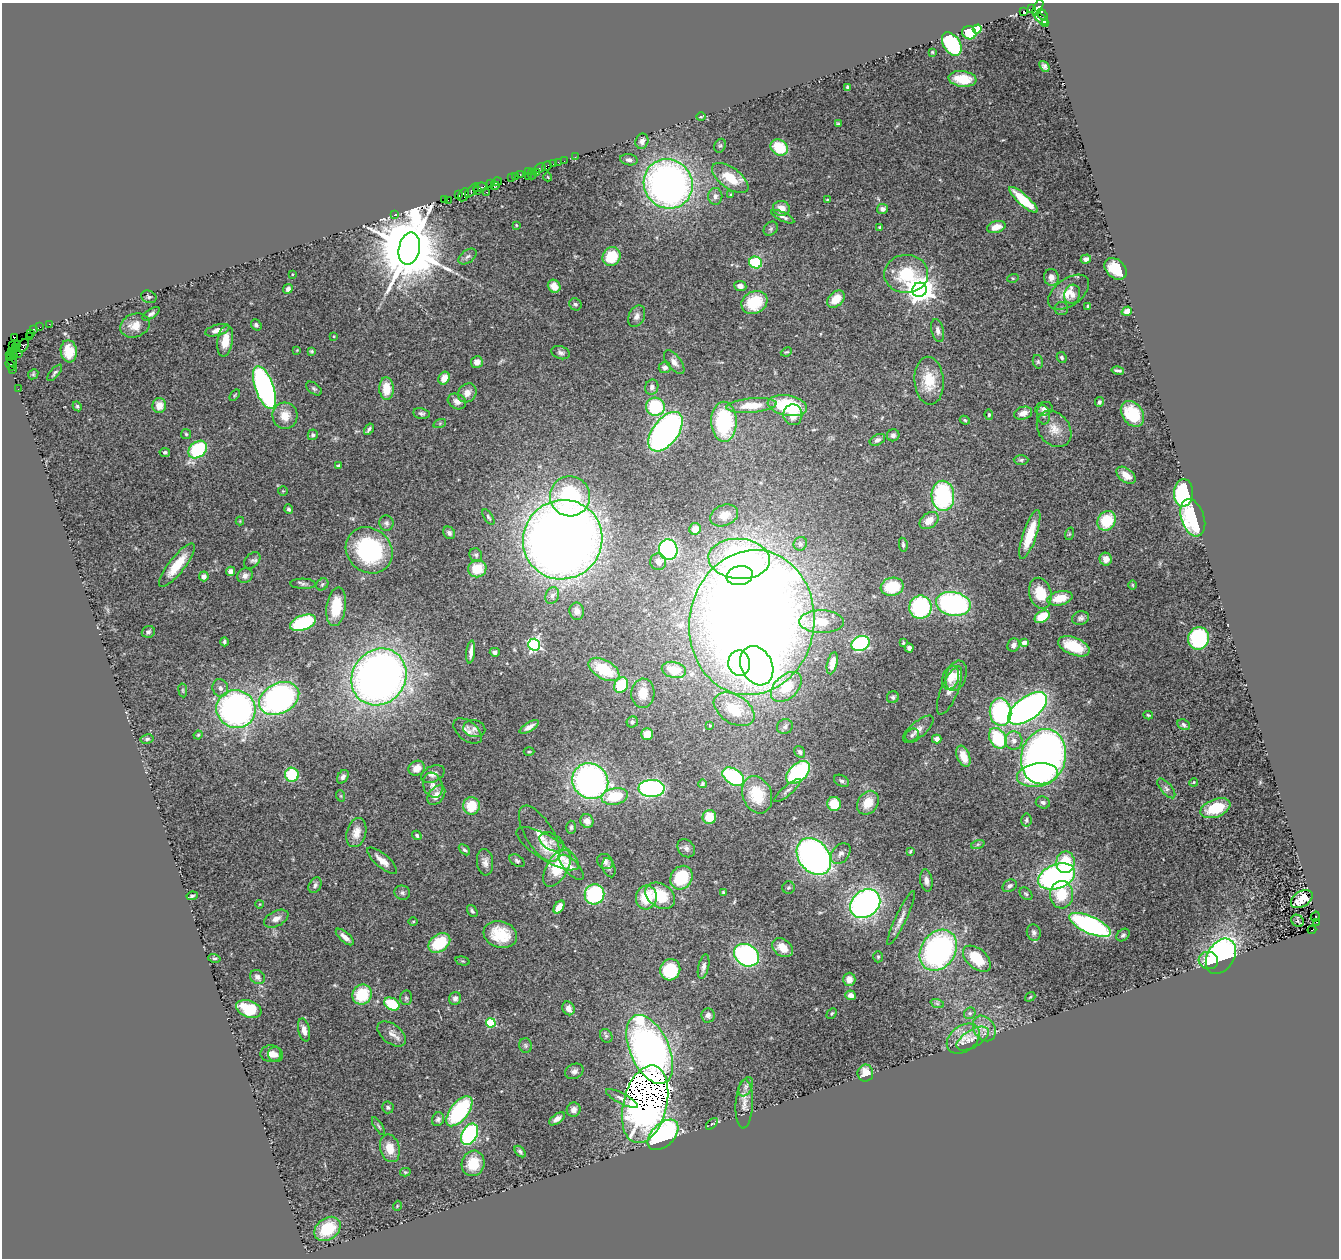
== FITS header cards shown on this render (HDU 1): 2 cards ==
NAXIS1  =                 1337
NAXIS2  =                 1256

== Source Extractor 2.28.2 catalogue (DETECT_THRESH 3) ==
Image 1337 x 1256 px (HDU 1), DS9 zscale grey, 1 PNG px = 1 image px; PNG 1341 x 1260 px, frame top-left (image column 1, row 1256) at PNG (2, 3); each listed source drawn as its Kron ellipse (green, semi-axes under 4 px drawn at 4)
Background 0.478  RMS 0.052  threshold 0.155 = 3 sigma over >= 5 px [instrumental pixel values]
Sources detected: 395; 1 with non-positive FLUX_AUTO (blend fragments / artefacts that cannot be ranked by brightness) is neither listed nor drawn; the other 394 listed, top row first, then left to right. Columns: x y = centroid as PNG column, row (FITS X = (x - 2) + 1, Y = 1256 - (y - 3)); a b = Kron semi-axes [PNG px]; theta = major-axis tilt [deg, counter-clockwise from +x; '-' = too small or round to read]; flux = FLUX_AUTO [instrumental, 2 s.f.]
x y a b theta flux
1032 8 3 2 - 44
1038 8 9 4 64 700
1023 11 3 3 - 77
1042 14 6 4 -56 190
1041 19 8 3 -41 280
1046 23 3 2 - 37
977 29 5 4 - 120
969 33 7 6 - 77
952 44 13 8 -56 350
932 52 4 3 - 3.8
1044 66 6 4 -49 9.9
962 79 14 7 -7 100
848 87 4 3 - 6.3
701 117 4 3 - 3
838 124 4 3 - 3.7
642 141 8 6 75 14
720 146 7 5 65 5.7
779 147 9 7 -33 100
575 157 3 2 - 4.5
629 160 9 5 -8 12
564 161 2 2 - 15
558 162 3 2 - 12
554 164 3 3 - 75
547 166 5 3 - 16
540 168 6 3 28 71
528 172 4 2 - 40
537 173 4 2 - 34
520 174 3 2 - 77
532 174 5 2 - 43
515 176 3 2 - 67
528 176 2 2 - 37
512 177 3 3 - 44
548 177 4 3 - 2.5
730 178 21 10 -36 88
497 182 5 3 - 80
490 184 3 2 - 26
668 184 25 24 - 1700
495 186 4 3 - 100
480 187 7 3 18 120
472 190 9 4 45 130
477 191 3 3 - 42
487 192 3 2 - 26
459 195 4 2 - 39
464 195 7 5 62 130
731 195 4 3 - 3.7
715 196 8 7 - 14
444 200 3 3 - 41
448 200 2 2 - 19
827 200 4 4 - 3.4
1023 200 18 5 -42 130
781 208 8 7 - 31
883 209 6 5 - 17
394 215 3 2 - 18
783 217 13 4 -26 11
516 225 4 2 - 2.5
880 227 4 3 - 4.2
996 227 9 5 16 42
771 229 8 6 45 7.6
409 249 16 10 78 49000
468 257 10 6 39 12
611 257 9 9 - 110
1086 259 5 4 - 12
756 262 6 6 - 180
1116 269 12 9 -41 100
292 274 2 2 - 3.2
906 274 22 19 1 170
1051 277 8 7 - 20
1013 278 6 3 17 3.9
554 286 7 6 - 31
740 286 6 5 - 19
288 289 5 4 - 10
919 290 7 7 - 4800
1069 292 23 13 36 56
1072 294 9 8 - 22
149 297 8 6 -21 8.3
836 299 10 7 43 52
754 302 13 11 29 140
575 304 6 5 - 7.2
1088 306 4 4 - 4.8
1061 309 7 6 - 7.2
1127 311 5 4 - 22
151 314 10 4 34 9.8
637 316 11 7 64 17
49 324 2 2 - 23
135 325 15 11 20 41
256 325 6 5 - 6.9
40 327 2 2 - 8.1
33 329 3 2 - 41
217 330 12 5 16 22
938 331 12 6 -76 16
31 333 2 2 - 30
29 336 3 2 - 37
334 336 4 3 - 2.5
14 338 4 3 - 180
225 341 16 7 81 56
17 344 3 3 - 53
13 346 3 2 - 100
23 346 7 4 59 170
16 348 3 3 - 74
297 350 4 4 - 2.3
69 351 11 8 -83 57
312 351 4 3 - 5.3
12 352 4 3 - 48
786 352 6 3 24 4
18 353 3 2 - 52
561 353 9 6 -20 12
10 355 4 2 - 35
14 355 3 2 - 45
1062 357 5 4 - 8
12 361 7 3 -54 75
477 362 6 5 - 20
674 362 14 7 -52 20
1038 362 7 5 -76 5.9
10 365 6 3 -54 75
665 367 6 5 - 13
12 370 4 3 - 54
1118 370 6 3 -12 7.9
55 373 10 3 49 6.6
33 374 5 4 - 4.1
444 378 6 5 - 37
929 381 24 14 -85 94
652 387 7 6 - 12
264 388 23 9 -71 1100
314 388 9 5 -37 7.5
18 389 2 2 - 1.8
386 389 11 7 -88 72
467 393 10 8 50 28
235 395 6 3 53 3.6
457 401 9 7 -28 20
1099 402 5 4 - 7
159 405 7 7 - 39
752 405 25 7 5 92
77 406 5 4 - 5.3
787 406 20 10 -10 230
655 407 9 9 - 180
1044 409 9 6 11 14
421 413 8 5 -11 8
1023 413 9 6 17 29
1132 414 14 10 -54 130
793 415 10 9 - 45
989 415 5 4 - 5.2
1043 415 10 6 -81 12
285 416 13 12 - 53
965 420 5 4 - 4.8
724 422 20 12 -89 290
440 423 6 4 19 6
369 429 6 3 57 7.5
1054 429 20 15 -51 50
665 432 23 12 53 1300
186 434 5 5 - 5.2
313 435 5 5 - 8.4
893 435 6 6 - 11
877 440 8 5 27 11
198 450 10 7 39 250
165 452 5 4 - 7.2
1021 460 7 5 1 7.2
339 466 3 3 - 9.3
1126 475 11 6 -37 36
283 491 5 5 - 4
1183 493 14 9 87 390
570 496 20 20 - 330
943 496 15 11 -87 440
289 509 4 4 - 10
724 515 14 10 22 44
488 517 9 3 -57 6.1
1193 518 19 11 -71 270
240 521 4 4 - 3
929 521 10 7 37 42
1107 521 10 8 56 130
386 523 7 7 - 9.9
695 529 6 5 - 39
449 533 7 5 -47 9.4
1069 534 6 4 71 4.1
1030 535 26 6 71 100
563 540 40 39 - 4900
800 544 7 6 - 9.2
903 545 7 4 -80 7.6
369 550 25 21 -43 430
668 550 10 9 - 630
476 555 7 6 - 7.5
739 559 31 20 -4 1200
1106 559 6 6 - 27
252 560 9 6 47 9.6
658 562 8 8 - 15
177 565 27 8 52 93
477 569 9 8 - 77
230 571 4 4 - 17
204 576 5 5 - 22
245 576 8 7 - 16
740 576 13 9 11 210
303 584 13 5 -1 11
322 584 6 5 - 6.8
1132 585 5 3 - 3.1
892 587 11 9 10 130
1040 593 15 11 -75 100
552 596 8 6 66 12
1060 598 13 7 13 74
953 604 17 12 -10 630
336 607 19 9 82 110
920 607 11 11 - 340
577 611 8 7 - 16
1042 617 8 5 31 77
1081 618 8 6 16 11
821 622 22 11 0 73
303 623 13 7 20 310
752 623 73 62 80 7500
148 632 6 6 - 9.6
1199 638 11 10 - 290
224 642 4 3 - 6.8
860 643 9 7 25 340
903 643 3 3 - 4
1024 643 4 4 - 51
534 645 6 6 - 680
1014 645 7 6 - 16
1074 646 16 8 -22 100
909 648 4 4 - 10
471 652 11 3 83 20
495 652 5 4 - 8.7
739 663 12 11 - 350
832 663 11 5 76 29
757 666 20 15 -63 1200
604 669 17 9 -29 130
674 670 12 8 -13 74
956 676 15 10 72 36
379 677 29 26 52 2400
951 678 12 8 73 43
621 685 8 6 59 140
786 687 18 11 43 86
220 688 9 7 -67 16
183 690 7 3 -82 4.5
949 690 26 8 67 25
643 693 14 11 87 46
893 697 6 6 - 7.7
279 698 21 15 28 920
1028 708 22 11 36 1400
236 709 20 19 - 1200
734 709 22 14 -33 120
1000 712 14 10 -83 410
1148 715 5 3 - 4.4
632 722 6 5 - 7
710 725 4 3 - 4
1183 725 6 5 - 7.5
529 727 11 4 31 19
785 727 8 7 - 11
474 729 11 8 -13 16
918 729 19 8 41 23
468 731 16 9 -39 27
647 734 6 5 - 47
198 735 4 4 - 4.2
912 735 7 6 - 7.9
998 738 11 8 -57 230
147 739 6 4 11 7
937 739 5 4 - 13
1014 741 9 8 - 21
529 752 5 3 - 3.8
800 752 6 5 - 7.7
963 756 11 6 -69 45
1044 757 28 22 76 1700
417 768 8 7 - 33
798 772 14 8 42 380
433 774 12 8 26 20
292 775 7 7 - 160
1037 775 20 11 8 400
343 777 7 5 57 11
733 777 12 7 -34 350
590 781 19 17 -44 1100
842 781 8 5 -30 8
1194 782 4 3 - 3.2
702 784 4 3 - 5.1
433 785 13 9 -71 24
651 788 13 8 1 610
1166 788 12 5 -49 14
787 790 17 4 41 12
436 795 11 7 51 31
757 795 19 14 -69 130
341 796 6 4 -71 4.3
615 796 13 8 11 140
1043 802 7 6 - 9.4
868 803 13 10 56 58
834 804 7 7 - 81
471 806 9 8 - 87
1215 808 16 9 21 110
709 817 7 7 - 71
1026 820 6 5 - 7.6
587 821 7 6 - 29
571 827 7 4 -89 7
356 833 15 9 75 36
539 834 32 14 -59 63
417 835 5 4 - 7.6
552 842 13 8 -31 19
978 844 7 4 19 6.4
686 848 10 8 -48 14
548 849 36 12 -32 76
464 850 6 4 -43 7.4
910 851 4 3 - 3.5
841 854 12 8 49 19
814 857 20 15 -52 1500
382 861 18 6 -40 32
517 861 8 5 -34 7.5
485 862 13 8 -85 21
605 862 8 7 - 18
1065 862 11 9 87 98
571 867 16 7 -46 19
557 868 20 10 59 150
609 868 10 6 -71 10
1057 876 19 12 21 1100
681 878 12 10 57 160
926 881 11 6 -82 18
315 885 8 6 59 10
1010 886 7 5 32 10
788 888 6 6 - 7
723 892 4 3 - 4.2
402 893 8 7 - 10
595 894 10 10 - 290
1026 894 7 5 -43 6.5
1062 895 14 11 88 110
192 896 6 4 11 6.4
660 896 16 11 -32 130
646 897 12 10 78 110
1302 899 12 7 33 42
260 904 4 3 - 2.3
865 904 16 13 40 1200
559 907 7 4 56 38
472 911 7 4 -54 6.7
1315 916 5 3 - 98
901 918 30 5 64 26
276 919 13 7 26 24
413 921 5 3 - 3.2
1298 921 7 5 -43 2.9
1317 922 3 2 - 86
1090 925 22 8 -24 680
1312 930 4 2 - 200
1034 932 8 7 - 12
500 935 17 13 -18 99
1123 935 7 5 41 7.7
345 937 11 5 -42 22
439 943 12 8 36 160
783 948 11 8 -36 49
938 950 22 17 56 840
746 955 13 10 -33 690
1221 956 19 13 58 800
878 957 5 4 - 5.2
214 958 6 4 -14 5
977 959 16 9 -41 110
463 961 7 4 -14 4.6
1208 961 10 8 -16 54
704 967 12 5 77 14
670 970 11 10 - 170
257 977 8 6 -37 16
849 979 6 6 - 28
362 994 10 9 - 150
851 995 5 5 - 15
1030 997 5 3 - 3
406 998 7 6 - 7.7
455 998 6 6 - 12
937 1003 7 4 -19 7.1
392 1004 8 6 -28 120
568 1008 7 5 -60 23
249 1009 13 8 -19 140
832 1013 6 3 45 4.2
970 1013 6 5 - 7.4
708 1015 7 7 - 13
491 1023 5 4 - 230
984 1028 14 10 -56 34
304 1030 11 5 -77 27
392 1034 16 9 -38 28
606 1036 7 6 - 7.8
963 1039 18 13 38 52
973 1039 18 8 31 37
526 1045 7 6 - 8.3
650 1049 37 19 -66 1600
271 1054 10 8 1 31
275 1055 8 7 - 14
574 1071 9 7 24 14
865 1073 8 8 - 41
746 1087 10 6 65 13
622 1099 17 5 -28 20
645 1104 40 22 76 20000
744 1104 24 8 88 31
388 1107 6 5 - 6.9
574 1110 7 6 - 20
459 1111 18 9 52 330
438 1119 7 6 - 10
557 1119 9 4 36 17
712 1124 7 3 45 3.6
378 1126 10 3 -57 5.6
470 1134 11 7 62 510
663 1135 18 11 44 510
390 1148 14 9 -75 56
520 1152 7 4 -47 8.5
473 1163 13 11 71 90
405 1172 5 4 - 4.4
397 1206 5 3 - 3
327 1229 14 10 36 120
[1 non-positive-flux detection neither listed nor drawn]